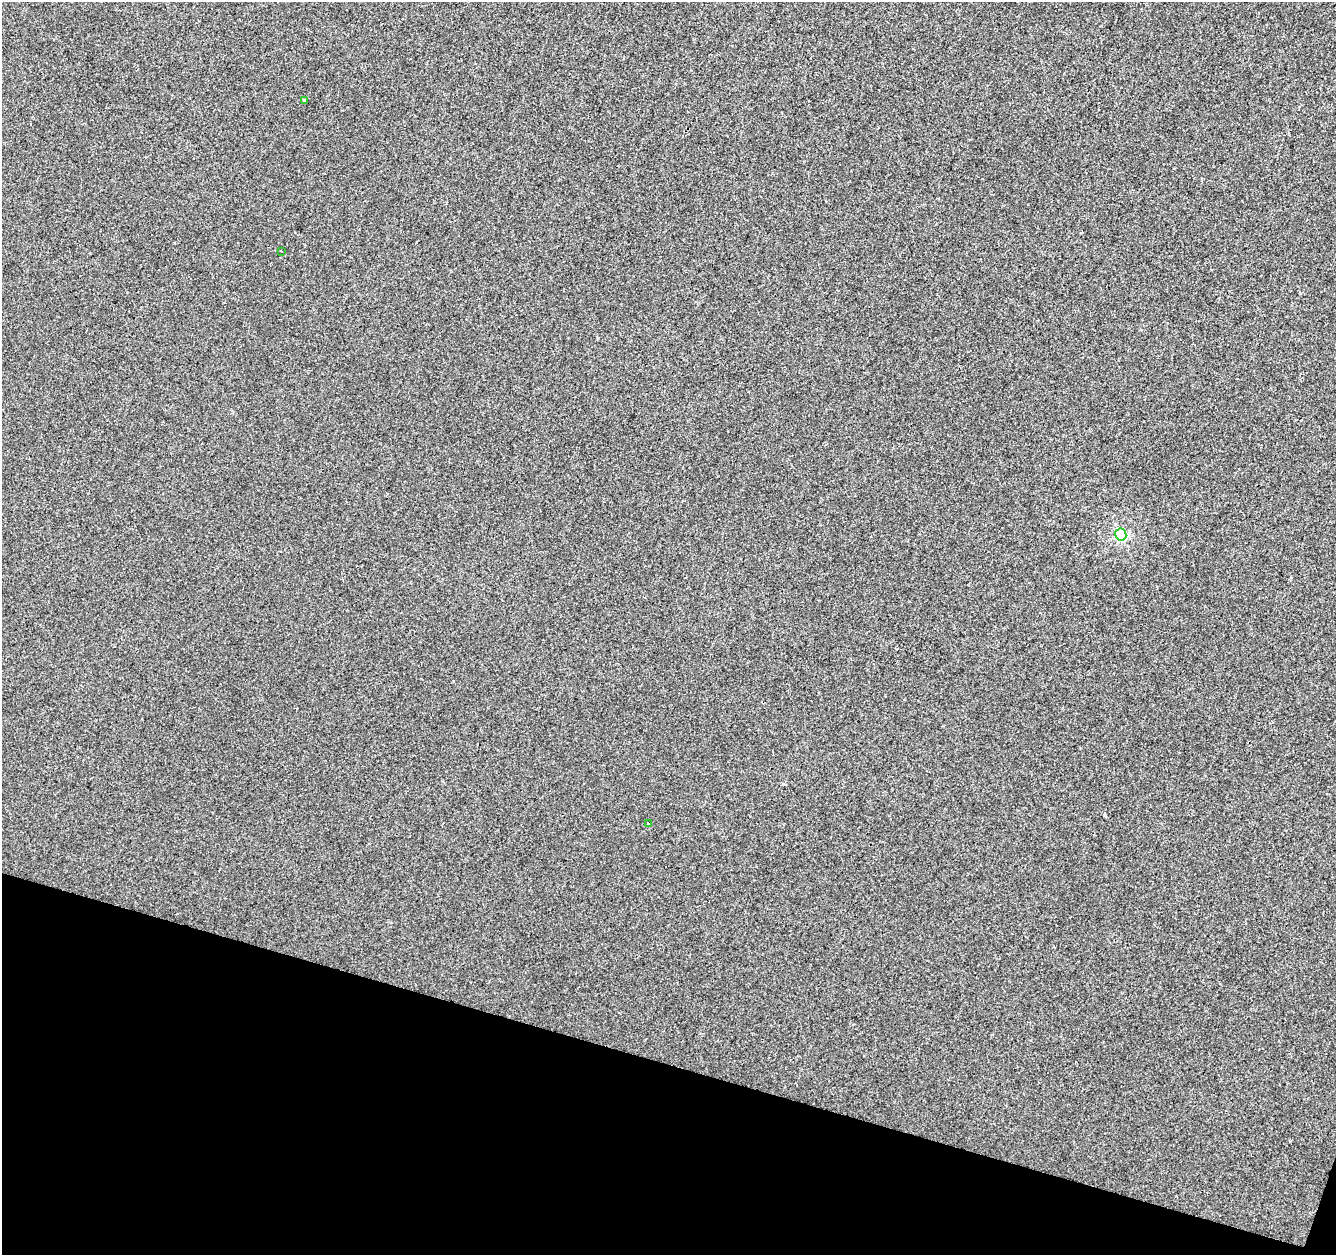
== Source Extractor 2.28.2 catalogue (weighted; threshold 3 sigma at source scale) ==
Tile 15 of 4 x 4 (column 3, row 4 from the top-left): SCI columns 2671-4004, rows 217-1469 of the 5346 x 5506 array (HDU 1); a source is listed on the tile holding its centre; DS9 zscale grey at full resolution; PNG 1338 x 1257 px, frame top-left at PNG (2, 2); each listed source drawn as its Kron ellipse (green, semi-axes under 4 px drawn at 4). Shown black and unused: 15% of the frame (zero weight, under 2 of 3 exposures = <1% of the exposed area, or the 3 px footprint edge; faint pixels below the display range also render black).
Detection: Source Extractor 2.28.2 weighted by HDU 2 'WHT'; one run over the whole footprint, this tile lists its part. Background 1.34e-04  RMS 0.0042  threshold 0.0189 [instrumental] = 3 sigma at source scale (4.5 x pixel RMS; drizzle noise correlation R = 1.50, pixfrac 1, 0.0396/0.0396 arcsec/px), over >= 5 px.
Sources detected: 4; all 4 listed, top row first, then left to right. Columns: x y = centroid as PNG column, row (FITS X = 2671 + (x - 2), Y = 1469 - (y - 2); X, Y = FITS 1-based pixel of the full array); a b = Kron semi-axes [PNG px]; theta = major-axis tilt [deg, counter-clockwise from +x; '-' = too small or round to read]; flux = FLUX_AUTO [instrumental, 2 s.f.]
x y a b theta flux
304 100 3 3 - 0.62
281 251 3 3 - 1
1121 535 6 5 - 48
649 823 3 3 - 0.92